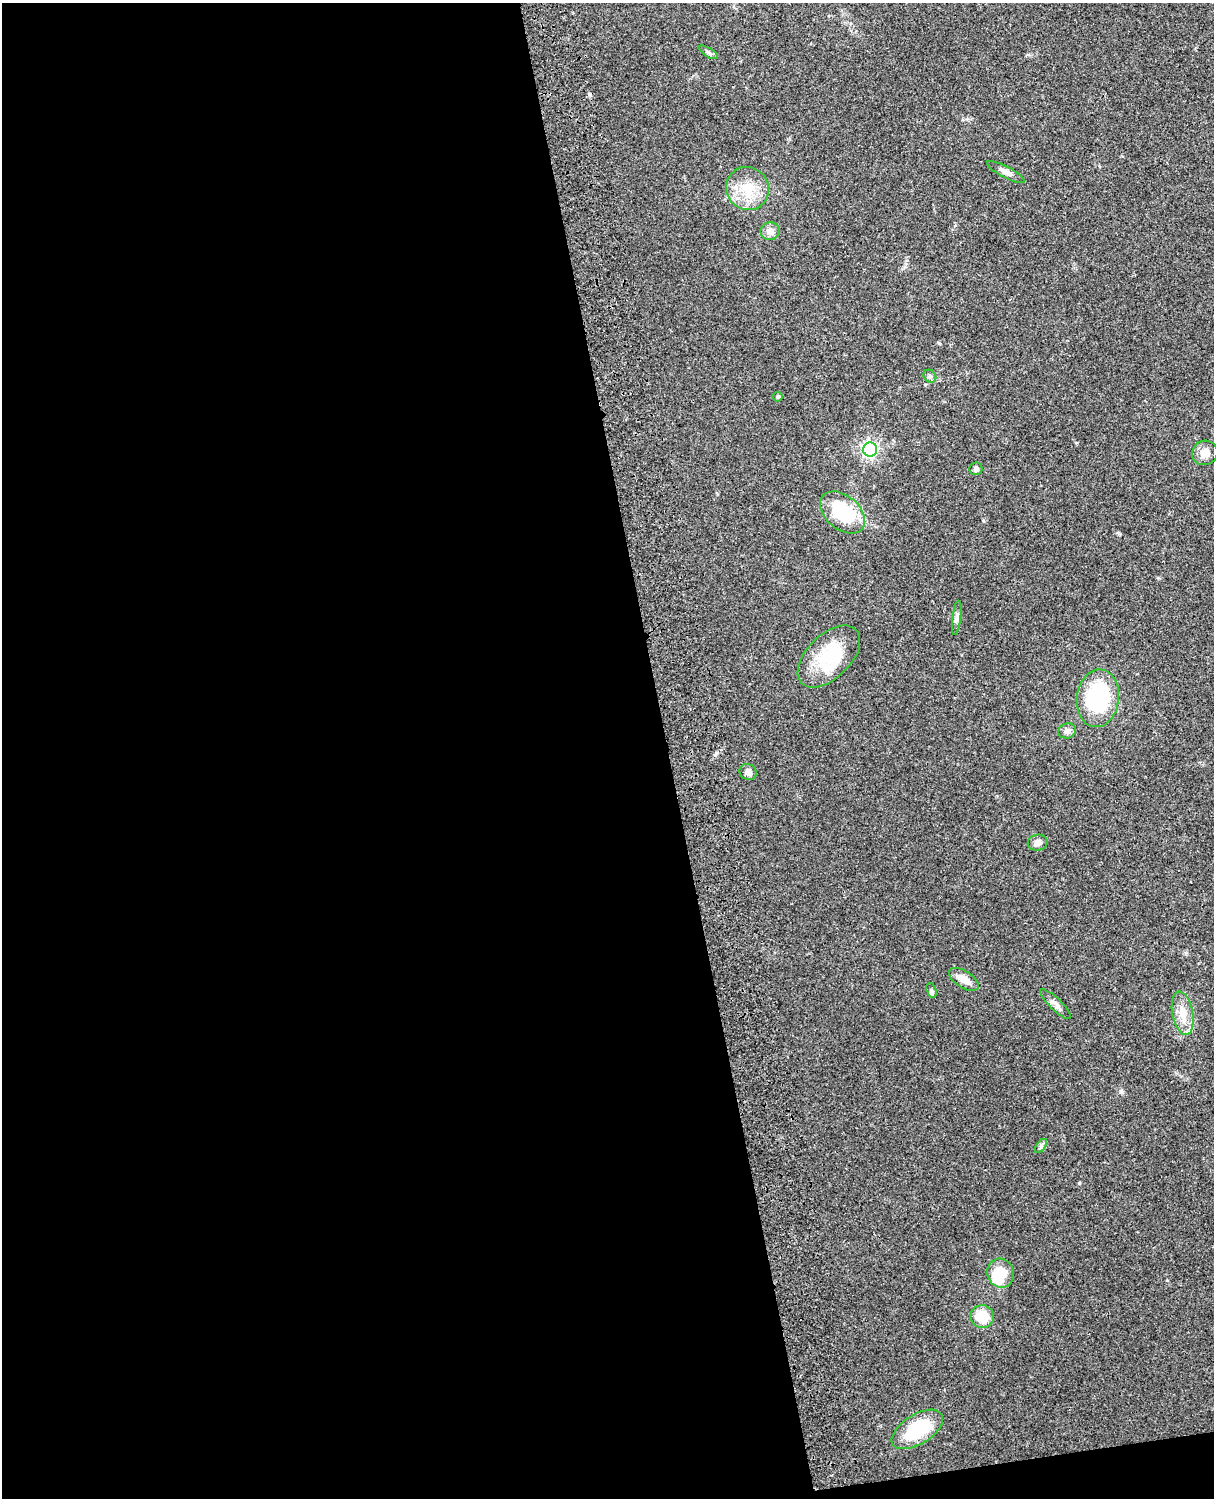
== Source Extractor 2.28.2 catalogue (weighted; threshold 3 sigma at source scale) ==
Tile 9 of 4 x 3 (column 1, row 3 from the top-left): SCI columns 119-1330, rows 164-1659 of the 5087 x 4925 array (HDU 1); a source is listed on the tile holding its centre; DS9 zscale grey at full resolution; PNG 1216 x 1500 px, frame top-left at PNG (2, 3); each listed source drawn as its Kron ellipse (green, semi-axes under 4 px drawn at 4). Shown black and unused: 56% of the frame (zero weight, under 3 of 4 exposures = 6% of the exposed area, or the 3 px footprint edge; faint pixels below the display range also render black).
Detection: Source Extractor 2.28.2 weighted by HDU 2 'WHT'; one run over the whole footprint, this tile lists its part. Background 0.285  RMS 0.0093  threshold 0.0419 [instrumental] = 3 sigma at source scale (4.5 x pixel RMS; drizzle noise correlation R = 1.50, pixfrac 1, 0.05/0.05 arcsec/px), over >= 5 px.
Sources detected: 26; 2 inside a brighter object's white glare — neither listed nor drawn; the other 24 listed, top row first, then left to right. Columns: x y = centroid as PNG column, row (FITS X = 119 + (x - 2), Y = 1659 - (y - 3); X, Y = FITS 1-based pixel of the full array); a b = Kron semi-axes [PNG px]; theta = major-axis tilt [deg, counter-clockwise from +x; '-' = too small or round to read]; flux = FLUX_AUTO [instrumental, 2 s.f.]
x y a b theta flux
708 52 11 4 -32 2.2
1006 172 21 5 -28 5.5
747 188 22 21 - 26
770 231 9 9 - 6.4
930 376 7 5 -46 1.9
778 397 5 4 - 1.5
870 449 7 7 - 200
1205 453 13 12 - 7.5
976 469 6 6 - 2.7
842 512 26 16 -41 57
957 618 17 4 83 3.2
829 657 38 22 45 47
1098 698 29 21 83 95
1067 731 9 7 17 3.8
748 772 9 7 -35 4.9
1038 843 10 8 11 5.5
964 979 17 8 -33 8.9
931 990 7 5 -72 1.8
1056 1004 21 6 -44 4.9
1183 1013 22 10 -79 14
1041 1146 8 4 54 2.1
1001 1273 15 13 -71 18
982 1317 11 11 - 20
917 1429 29 15 32 50
Unlisted compact peaks at least as high as the median listed source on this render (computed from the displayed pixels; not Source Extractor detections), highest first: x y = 1079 1183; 1122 1092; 716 753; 939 343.